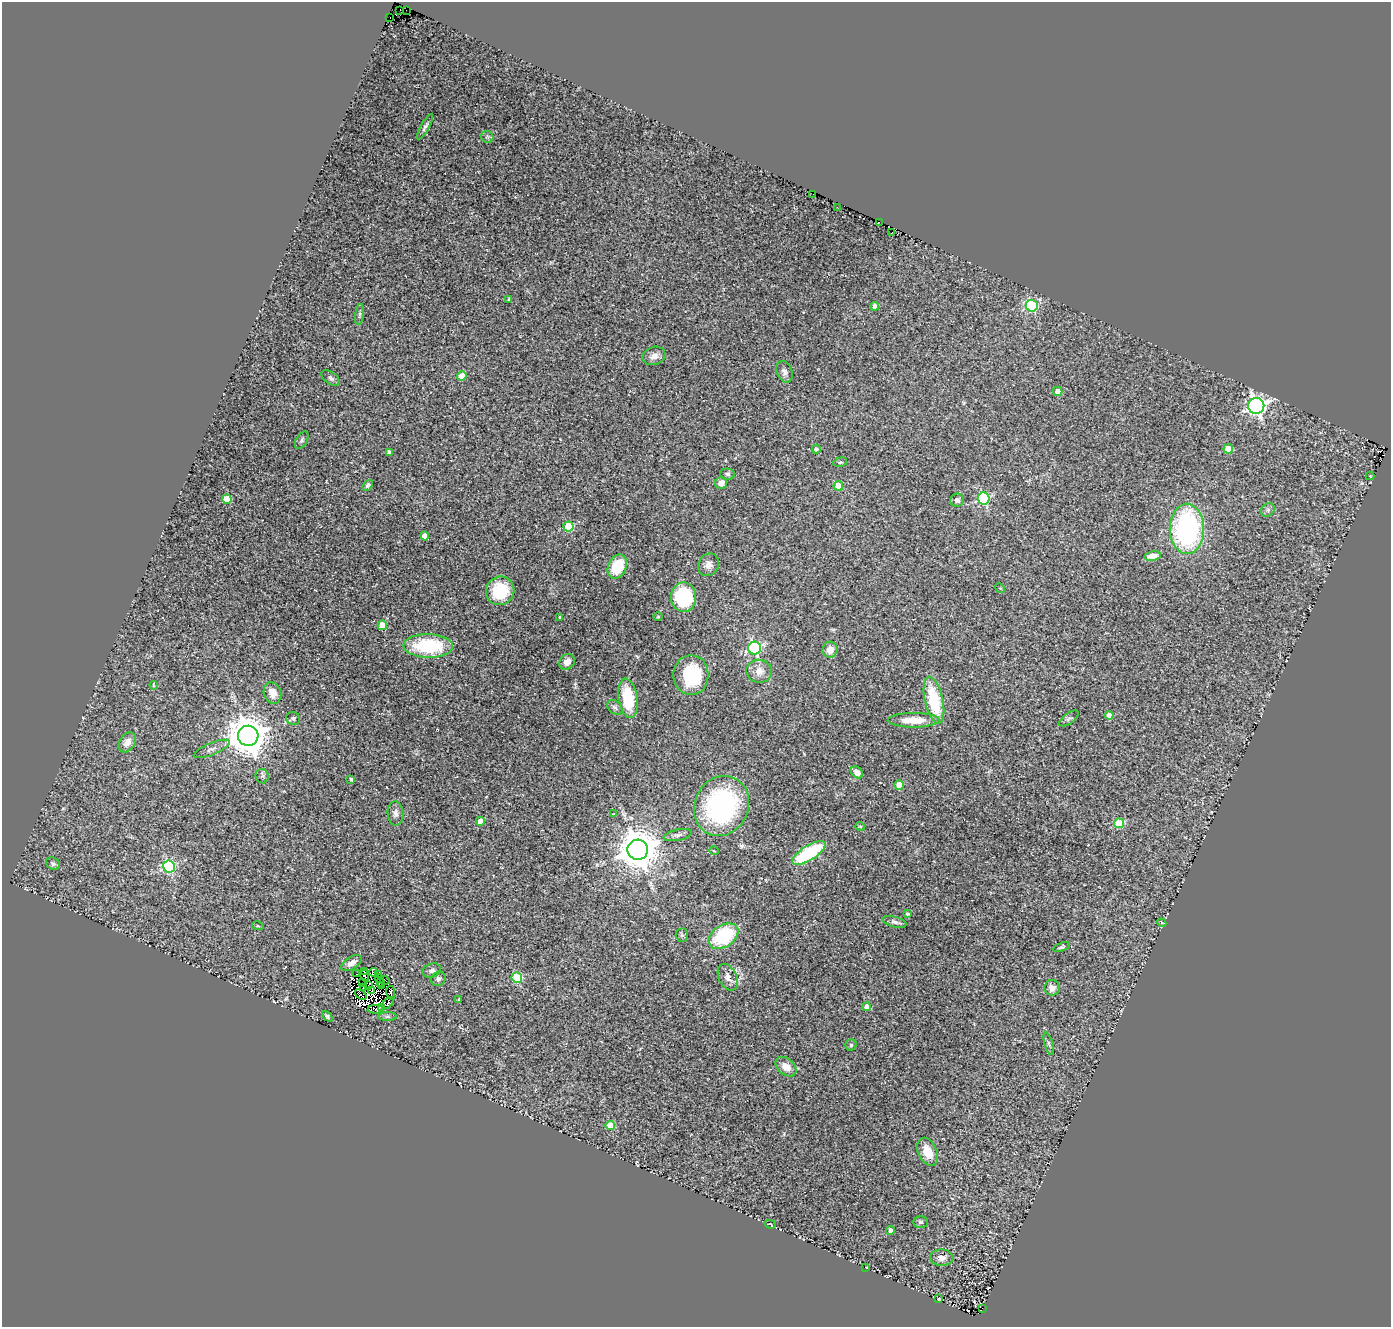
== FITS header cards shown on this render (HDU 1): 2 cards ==
NAXIS1  =                 1389
NAXIS2  =                 1325

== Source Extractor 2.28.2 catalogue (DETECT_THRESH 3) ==
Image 1389 x 1325 px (HDU 1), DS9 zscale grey, 1 PNG px = 1 image px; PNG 1393 x 1329 px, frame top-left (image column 1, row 1325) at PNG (2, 2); each listed source drawn as its Kron ellipse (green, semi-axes under 4 px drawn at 4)
Background 0.0185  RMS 0.012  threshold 0.0354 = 3 sigma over >= 5 px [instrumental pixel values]
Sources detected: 139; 13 with non-positive FLUX_AUTO (blend fragments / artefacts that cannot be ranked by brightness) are neither listed nor drawn; the other 126 listed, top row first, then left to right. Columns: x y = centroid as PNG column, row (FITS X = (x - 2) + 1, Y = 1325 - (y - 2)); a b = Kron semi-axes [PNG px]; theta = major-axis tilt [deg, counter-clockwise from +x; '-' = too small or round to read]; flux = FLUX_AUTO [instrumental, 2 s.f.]
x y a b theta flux
400 10 3 2 - 20
406 10 2 2 - 0.91
390 18 3 2 - 5.5
425 127 14 4 60 2.3
487 137 6 5 - 1.7
813 194 2 2 - 0.93
837 207 2 2 - 3.5
879 222 3 2 - 1.2
892 232 3 2 - 3
509 299 4 3 - 1.1
875 306 4 4 - 4.6
1032 306 6 6 - 80
359 315 11 3 82 1.4
654 356 11 9 18 5.4
784 372 11 7 -69 3.2
462 376 5 4 - 10
331 378 11 5 -35 2.3
1058 391 5 4 - 7.2
1256 406 8 8 - 310
302 440 9 5 57 1.9
816 449 4 4 - 2.6
1228 449 5 4 - 17
389 452 4 4 - 2.2
840 462 7 4 15 1.2
727 474 7 5 -3 1.7
1370 476 4 4 - 0.67
721 483 6 6 - 5.2
368 485 6 4 51 1.7
838 486 4 4 - 17
984 498 6 6 - 83
227 499 5 4 - 17
957 500 6 6 - 2.9
1268 510 7 6 - 2.4
568 527 5 5 - 45
1187 529 25 17 -90 140
424 536 5 4 - 5.4
1153 556 8 5 10 8.5
708 565 12 10 58 5.5
617 567 12 9 63 30
1000 588 5 4 - 0.79
500 591 15 14 - 31
684 597 15 12 89 55
560 617 4 3 - 0.79
658 617 5 3 - 0.76
382 625 5 4 - 11
428 646 24 12 -1 58
754 648 6 6 - 130
830 650 8 7 - 7.8
567 662 8 7 - 5.5
759 671 13 11 -7 7.8
691 675 20 17 90 43
154 685 4 3 - 0.89
272 693 11 8 -70 7.9
628 698 20 9 -81 34
934 700 24 9 -77 46
615 707 8 6 -43 2.4
1109 715 4 4 - 7
293 718 7 6 - 1.6
1069 718 11 5 36 2.1
914 720 26 7 0 17
248 736 10 10 - 2400
127 742 11 7 58 6.1
212 749 19 6 22 4.1
857 772 7 5 -43 5.6
262 776 7 6 - 1.6
351 779 4 3 - 1.9
899 785 4 4 - 14
721 806 31 27 64 130
395 813 12 8 -85 3.9
613 814 4 3 - 0.63
480 821 4 4 - 11
1119 823 5 5 - 31
860 826 4 4 - 1
678 835 14 5 12 2.9
638 850 10 10 - 2500
714 851 5 3 - 0.59
809 853 19 7 32 65
53 864 7 6 - 1.7
169 866 6 6 - 100
907 914 4 4 - 1.2
895 922 12 5 -15 2.8
1162 923 4 3 - 0.85
258 926 6 3 -17 0.82
682 935 6 6 - 1.6
724 936 16 10 34 55
1061 947 9 4 18 1.4
352 963 11 6 33 5.1
432 970 9 7 18 3.3
364 971 3 3 - 1.7
373 972 4 3 - 2.8
356 974 3 2 - 0.57
378 974 3 2 - 3.8
365 976 6 2 -80 2.3
728 977 14 9 -64 6.8
517 978 5 5 - 49
380 979 4 3 - 0.24
438 979 7 7 - 2.8
385 981 5 2 - 2.1
363 983 3 2 - 0.53
380 983 3 2 - 0.41
368 986 3 2 - 0.94
382 986 3 2 - 1
364 988 2 2 - 0.92
1052 988 8 7 - 5.1
372 991 2 2 - 1.3
391 993 7 3 -81 5.9
361 994 6 3 -39 1.7
459 999 4 3 - 0.52
388 1003 7 4 45 5.9
867 1007 4 4 - 7.3
382 1008 3 2 - 1.3
375 1009 8 3 3 3
327 1016 6 4 -46 1.5
388 1016 9 4 0 1.7
1049 1044 11 4 -74 1.8
851 1045 5 5 - 1.4
786 1067 12 8 -39 7.6
610 1125 4 4 - 22
928 1152 15 9 -66 14
920 1222 7 5 0 1.8
770 1224 6 2 -17 0.67
890 1230 4 4 - 3.2
942 1258 12 8 -2 5
865 1267 3 2 - 8.7
939 1298 3 2 - 0.66
982 1308 3 2 - 0.73
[13 non-positive-flux detections neither listed nor drawn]